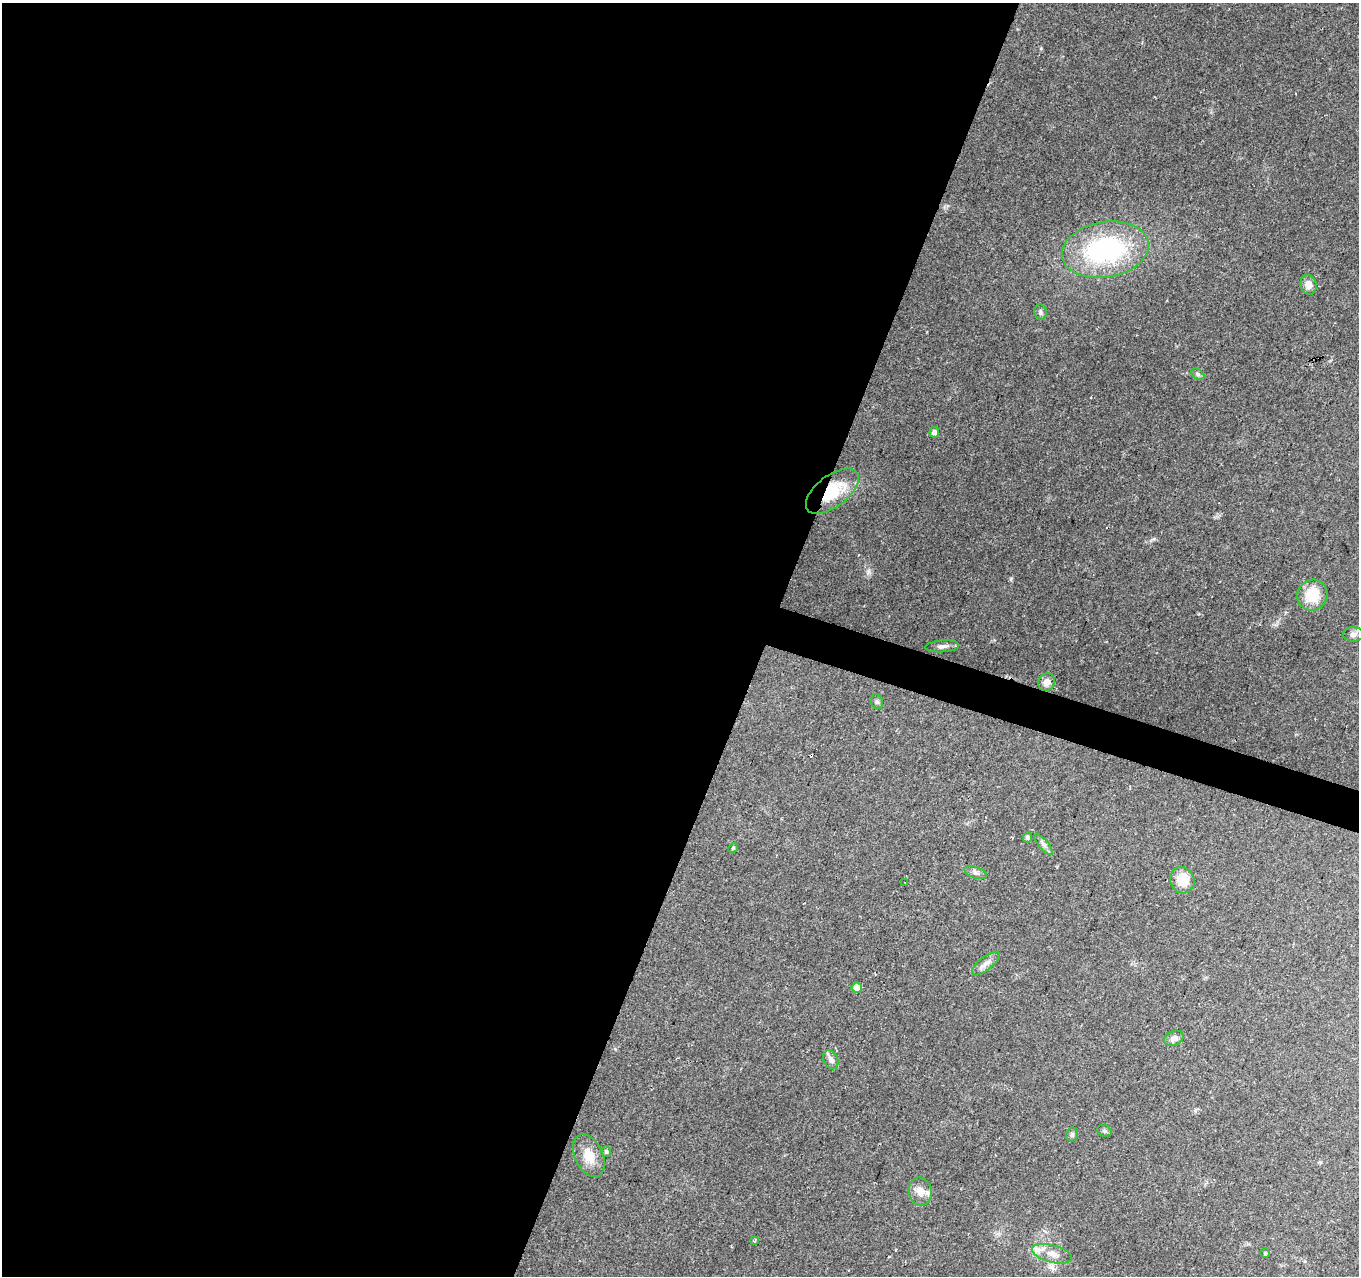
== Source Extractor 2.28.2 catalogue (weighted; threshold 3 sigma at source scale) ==
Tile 5 of 4 x 4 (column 1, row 2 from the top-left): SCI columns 1-1357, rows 2763-4036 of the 5438 x 5590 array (HDU 1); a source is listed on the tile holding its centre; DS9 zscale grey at full resolution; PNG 1361 x 1278 px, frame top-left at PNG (2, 3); each listed source drawn as its Kron ellipse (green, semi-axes under 4 px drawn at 4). Shown black and unused: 58% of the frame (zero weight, under 2 of 3 exposures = <1% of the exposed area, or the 3 px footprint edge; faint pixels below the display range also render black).
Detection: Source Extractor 2.28.2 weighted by HDU 2 'WHT'; one run over the whole footprint, this tile lists its part. Background 0.131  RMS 0.0071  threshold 0.0318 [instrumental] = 3 sigma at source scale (4.5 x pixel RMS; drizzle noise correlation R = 1.50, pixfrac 1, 0.0396/0.0396 arcsec/px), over >= 5 px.
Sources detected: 32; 3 cosmic-ray / hot-pixel residue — neither listed nor drawn; the other 29 listed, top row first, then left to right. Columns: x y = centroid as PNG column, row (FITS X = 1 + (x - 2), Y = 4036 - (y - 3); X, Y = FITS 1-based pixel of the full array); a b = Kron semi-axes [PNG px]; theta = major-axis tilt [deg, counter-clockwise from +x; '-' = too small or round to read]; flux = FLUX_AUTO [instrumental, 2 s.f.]
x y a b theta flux
1105 250 44 27 10 100
1309 285 10 8 -71 5.5
1040 312 8 6 -82 1.7
1198 374 7 5 -27 1.5
934 432 5 5 - 3.5
832 491 31 15 38 30
1312 595 15 15 - 19
1353 634 10 7 0 3.1
942 646 17 6 4 3.3
1047 682 9 8 - 4.1
877 702 7 5 -73 1.5
1027 837 5 4 - 2
1043 844 13 5 -50 2.6
733 848 5 4 - 0.74
976 873 12 5 -20 2.5
1182 880 13 12 - 13
905 883 3 2 - 0.54
986 963 17 6 39 4.2
857 988 5 5 - 10
1174 1038 10 7 24 3.5
831 1060 10 7 -67 2.9
1104 1131 7 5 -20 1.2
1072 1135 7 6 - 1.7
606 1152 5 5 - 1.5
589 1156 23 14 -65 12
920 1191 14 11 -78 7.4
754 1241 3 3 - 0.98
1265 1253 4 4 - 0.7
1052 1254 20 8 -15 8.1
Overlapping masked pixels (flux is a lower limit): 1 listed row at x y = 832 491
Unlisted compact peaks at least as high as the median listed source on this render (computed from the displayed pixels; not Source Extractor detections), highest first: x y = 868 572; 1153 539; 1011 579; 1041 48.